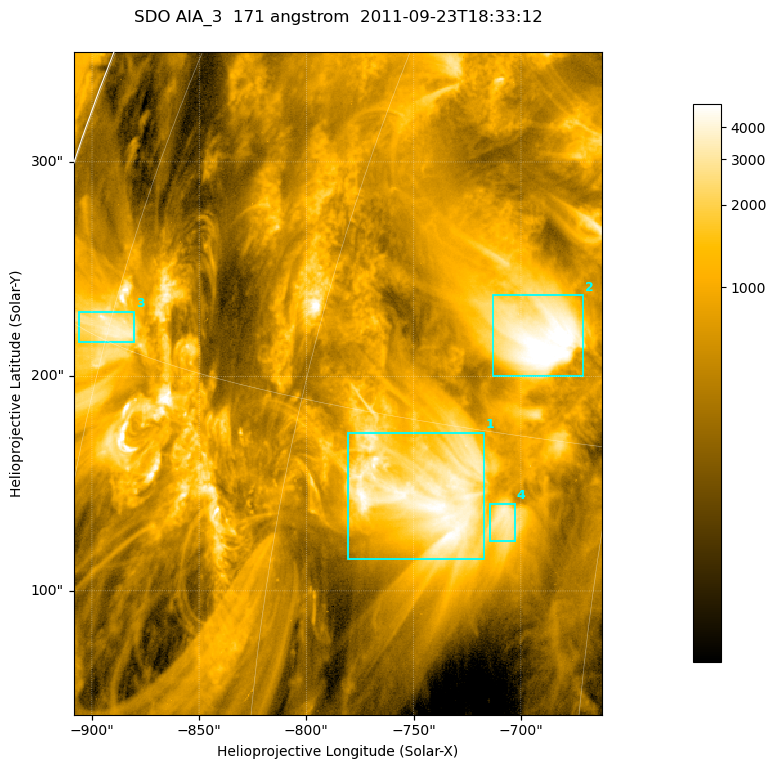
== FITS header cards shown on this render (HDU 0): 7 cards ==
TELESCOP= 'SDO     '           /
INSTRUME= 'AIA_3   '           /
WAVELNTH=                  171 /
WAVEUNIT= 'angstrom'           /
DATE-OBS= '2011-09-23T18:33:12.34' /
CTYPE1  = 'HPLN-TAN'           /
CTYPE2  = 'HPLT-TAN'           /

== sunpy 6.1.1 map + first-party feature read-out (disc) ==
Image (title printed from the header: SDO AIA_3  171 angstrom  2011-09-23T18:33:12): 411 x 515 px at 0.599 arcsec/px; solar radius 957 arcsec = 1596 px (partial field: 2.6% of the solar disc is inside the frame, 99% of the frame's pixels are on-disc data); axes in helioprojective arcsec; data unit not stated in the header (colour bar unlabelled)
Pointing: header CRPIX1/2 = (2051.64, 2049.57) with CRVAL1/2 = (0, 0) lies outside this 411 x 515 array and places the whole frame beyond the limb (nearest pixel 1.41 R_sun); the SolarSoft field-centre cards XCEN/YCEN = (-785.3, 196.7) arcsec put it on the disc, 1311 arcsec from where CRPIX/CRVAL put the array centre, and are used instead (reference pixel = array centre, CRVAL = XCEN/YCEN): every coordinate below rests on XCEN/YCEN
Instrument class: DISC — disc imager (sunpy class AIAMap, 171 A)
Bright regions (active regions / flare kernels): reference = the on-disc median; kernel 3 px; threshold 5 sigma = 1996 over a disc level ~624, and >= 1.15x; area >= 211 px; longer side >= 5 px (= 3 arcsec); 4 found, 4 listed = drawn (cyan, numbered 1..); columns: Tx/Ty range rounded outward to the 2 arcsec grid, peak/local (2 s.f.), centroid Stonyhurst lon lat
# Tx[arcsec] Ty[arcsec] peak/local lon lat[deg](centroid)
1 -782..-716 114..174 8.2 -53 +13
2 -714..-670 200..238 9.1 -49 +18
3 -906..-880 216..230 6.6 -75 +15
4 -714..-702 122..142 6.1 -49 +13